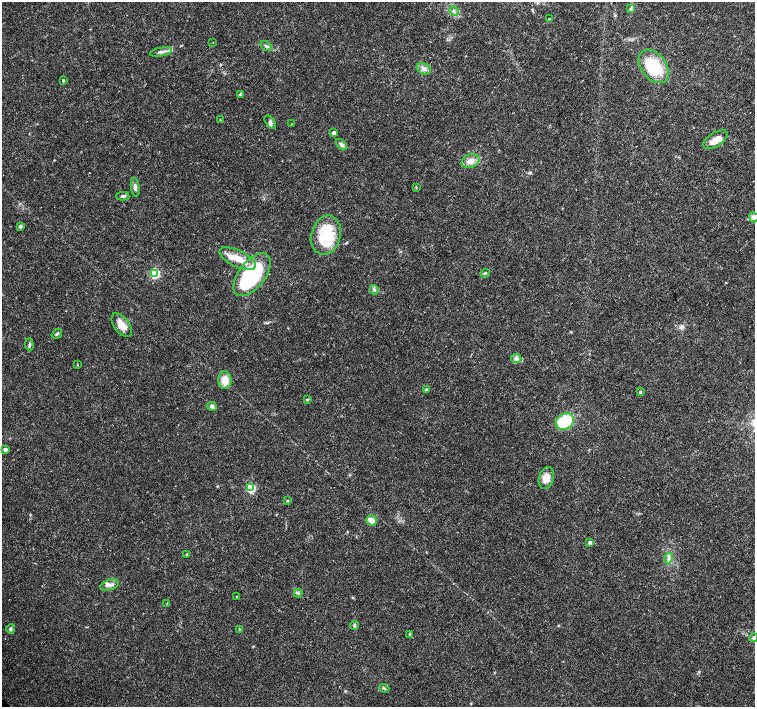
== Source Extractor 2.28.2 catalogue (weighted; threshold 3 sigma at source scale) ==
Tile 10 of 4 x 4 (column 2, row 3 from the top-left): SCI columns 1506-3010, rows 1563-2971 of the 6027 x 6007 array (HDU 1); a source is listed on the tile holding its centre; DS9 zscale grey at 2 x 2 block average (1 PNG px = mean of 2 x 2 image px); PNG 757 x 709 px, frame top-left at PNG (2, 2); each listed source drawn as its Kron ellipse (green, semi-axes under 4 px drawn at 4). Shown black and unused: <1% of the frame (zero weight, under 3 of 4 exposures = <1% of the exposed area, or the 3 px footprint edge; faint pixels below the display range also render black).
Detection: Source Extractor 2.28.2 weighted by HDU 2 'WHT'; one run over the whole footprint, this tile lists its part. Background 0.0132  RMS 0.002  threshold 0.00896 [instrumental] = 3 sigma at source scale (4.5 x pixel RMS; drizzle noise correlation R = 1.50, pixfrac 1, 0.0396/0.0396 arcsec/px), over >= 5 px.
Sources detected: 62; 5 inside a brighter listed object's ellipse — not listed separately; the other 57 listed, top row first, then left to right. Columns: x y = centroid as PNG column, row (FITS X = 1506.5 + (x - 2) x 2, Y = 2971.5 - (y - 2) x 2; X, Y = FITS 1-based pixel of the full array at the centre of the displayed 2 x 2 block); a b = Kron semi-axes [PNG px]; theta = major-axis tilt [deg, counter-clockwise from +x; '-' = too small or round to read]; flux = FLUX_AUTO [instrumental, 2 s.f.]
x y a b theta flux
630 9 4 2 - 0.52
454 11 5 2 - 0.52
549 19 3 2 - 0.33
213 43 2 2 - 0.24
266 46 6 3 -34 0.82
161 52 11 4 10 1.7
654 66 19 12 -52 23
424 69 7 5 -27 2
63 80 2 2 - 0.67
240 95 3 2 - 0.78
220 120 3 2 - 0.26
270 122 7 4 -53 1.2
292 124 2 2 - 0.2
334 133 3 3 - 2.3
715 140 13 7 33 5.1
341 145 7 4 -46 1.3
471 161 9 6 23 3.7
135 187 9 4 -83 1.6
416 187 3 2 - 0.3
123 196 6 3 -2 0.89
754 217 5 4 - 1.7
20 226 4 4 - 0.79
326 235 20 14 76 22
238 259 20 8 -26 7.2
154 273 4 3 - 43
485 273 4 2 - 0.5
252 275 25 13 52 47
374 290 5 3 - 0.8
122 325 14 7 -55 4.9
57 334 6 3 34 0.66
29 345 6 3 -87 0.73
516 359 5 4 - 1.2
77 365 3 2 - 0.26
225 380 9 6 89 5.2
426 389 4 3 - 0.52
640 392 2 2 - 0.78
307 399 3 2 - 0.4
212 406 5 4 - 1.4
565 421 10 7 34 24
5 449 3 3 - 2.4
546 478 11 7 75 5.1
251 488 3 3 - 34
288 501 3 3 - 0.48
372 520 6 4 -37 3.7
590 542 3 3 - 2.1
186 554 3 3 - 0.39
668 558 5 3 - 1
110 585 9 5 18 1.9
298 593 4 3 - 0.68
236 596 3 2 - 0.23
167 604 3 2 - 0.34
354 626 4 4 - 0.77
11 629 5 4 - 0.95
240 629 3 3 - 0.41
410 634 3 3 - 0.43
754 638 4 4 - 0.88
384 688 5 3 - 0.59
Isophote crosses this tile's border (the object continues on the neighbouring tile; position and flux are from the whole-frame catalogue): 2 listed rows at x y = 754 217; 754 638
Diffuse or blended objects may show on this block-average render without a row.